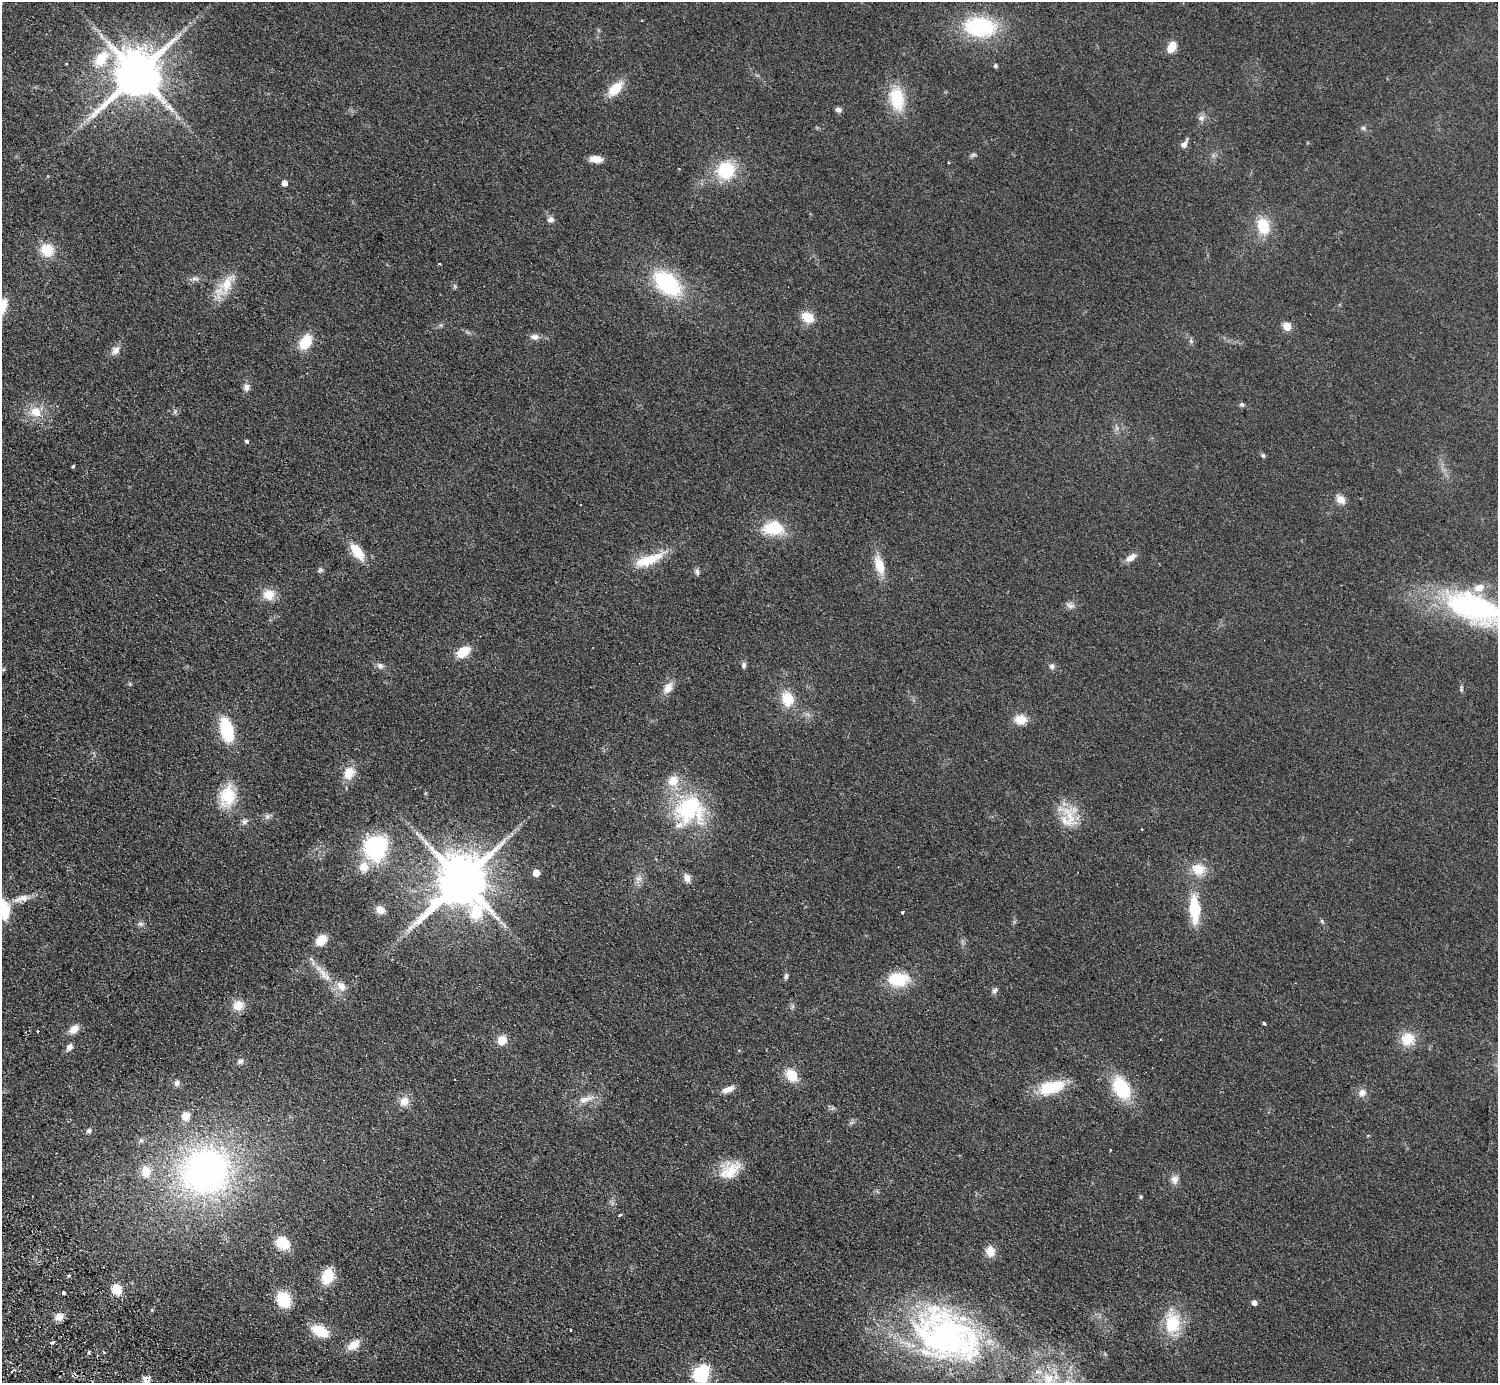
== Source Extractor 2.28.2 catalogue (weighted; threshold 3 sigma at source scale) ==
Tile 7 of 4 x 4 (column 3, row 2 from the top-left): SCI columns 3037-4532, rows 2963-4343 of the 6072 x 6066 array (HDU 1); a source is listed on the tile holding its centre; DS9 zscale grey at full resolution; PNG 1500 x 1385 px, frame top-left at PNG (2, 2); no overlay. Shown black and unused: <1% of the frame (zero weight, under 2 of 3 exposures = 3% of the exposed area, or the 3 px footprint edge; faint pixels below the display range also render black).
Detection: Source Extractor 2.28.2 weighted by HDU 2 'WHT'; one run over the whole footprint, this tile lists its part. Background 0.0639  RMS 0.0091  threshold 0.0409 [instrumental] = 3 sigma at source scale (4.5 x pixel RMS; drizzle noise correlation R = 1.50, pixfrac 1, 0.05/0.05 arcsec/px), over >= 5 px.
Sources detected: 145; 2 inside a brighter object's white glare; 6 cosmic-ray / hot-pixel residue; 1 long thin detection or spike segment (spike, bleed or trail) — not listed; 6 inside a brighter listed object's ellipse — not listed separately; the other 130 listed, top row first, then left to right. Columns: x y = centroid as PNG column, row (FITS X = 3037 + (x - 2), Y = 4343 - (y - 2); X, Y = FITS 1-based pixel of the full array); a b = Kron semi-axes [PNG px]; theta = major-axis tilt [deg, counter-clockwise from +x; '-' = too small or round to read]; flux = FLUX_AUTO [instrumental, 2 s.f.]
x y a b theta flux
980 27 25 16 -6 98
101 36 9 4 -81 2.4
1172 47 11 8 61 13
101 58 21 12 53 26
995 66 5 4 - 1.9
137 73 14 13 - 4900
615 89 19 10 45 19
897 98 28 16 -79 35
838 110 7 6 - 2.8
1201 118 8 8 - 3.8
1363 128 6 6 - 1.7
1184 144 12 6 54 4.1
973 155 10 5 18 1.9
596 159 13 7 -5 8.3
948 163 3 2 - 1.2
726 170 20 19 - 41
284 183 5 5 - 5.8
551 219 9 7 11 3.2
1263 226 17 12 -76 26
47 250 12 11 - 24
439 263 3 3 - 1.5
195 279 12 4 0 3
667 283 30 18 -40 86
226 284 30 16 67 21
808 317 15 11 -33 14
1287 326 5 5 - 28
534 337 10 7 -5 4.5
1191 341 7 5 -46 1.8
305 342 13 9 56 27
115 350 12 9 40 5.6
246 387 9 7 77 4.3
1242 404 6 6 - 1.7
175 411 6 5 - 1.7
36 412 16 14 -19 15
247 441 4 4 - 1.7
1263 455 6 5 - 1.7
73 466 3 3 - 3.6
1341 499 13 9 -43 7.2
773 528 25 17 -3 31
357 552 17 9 -54 23
1131 557 14 7 37 6.5
649 560 40 11 22 27
879 565 27 11 -72 16
320 570 7 5 21 1.7
697 572 9 5 -68 2.3
269 594 15 14 - 12
1070 605 14 7 -18 3.6
1475 608 83 33 -21 190
463 652 13 9 34 20
744 665 7 6 - 2.4
380 666 10 8 -34 3.4
1052 666 8 7 - 2.8
130 684 6 4 -73 1.1
668 688 15 9 58 8.9
1461 688 11 3 -81 1.6
787 698 17 14 -69 21
1020 719 13 10 -5 14
227 730 18 10 -76 60
349 773 16 13 71 14
227 796 26 18 78 32
689 810 41 37 -3 81
1070 816 34 23 -59 25
267 817 8 6 -70 2.4
244 821 8 7 - 3
422 838 7 4 -71 2.2
375 849 26 19 -43 81
364 867 15 14 - 12
1198 869 16 14 -13 17
536 873 5 5 - 12
687 878 8 7 - 6.7
638 879 9 6 6 3.5
461 880 16 14 60 6000
22 898 26 8 16 11
4 909 18 10 -82 35
1194 909 25 10 -87 40
380 910 9 8 - 8.4
902 912 3 3 - 2.1
1322 921 6 4 -48 1.3
141 924 8 6 2 2.2
321 940 10 8 45 18
323 974 21 8 -52 10
786 976 7 5 71 1.9
898 979 21 14 2 37
341 986 13 9 -53 8.4
994 991 8 6 56 2.5
238 1005 11 11 - 12
1264 1023 3 3 - 4.6
74 1029 13 8 39 7.6
37 1031 3 3 - 2.1
1408 1039 17 14 33 18
502 1040 10 8 45 11
69 1047 10 7 51 3.9
240 1061 8 7 - 2.6
792 1075 15 11 -55 17
177 1083 7 7 - 2.5
1051 1087 32 14 15 34
1121 1088 18 12 -61 59
728 1089 15 7 19 6.4
1362 1093 11 10 - 5.5
586 1099 27 8 17 9.7
404 1101 11 10 - 9.8
186 1116 9 8 - 8.6
89 1131 6 5 - 2
1110 1150 2 2 - 0.77
731 1170 26 18 44 22
146 1171 15 12 -89 13
206 1171 51 46 26 330
1174 1179 11 10 - 5.3
1141 1197 4 4 - 1.4
620 1215 4 3 - 4
283 1243 12 9 -34 28
990 1251 9 8 - 12
69 1275 4 3 - 1.4
328 1276 14 11 70 27
117 1289 9 8 - 19
63 1292 3 3 - 5.8
284 1299 13 11 -64 39
1254 1303 5 4 - 5.3
152 1310 4 4 - 0.98
59 1317 8 7 - 8.1
1172 1323 30 20 89 34
320 1331 15 9 -25 30
946 1336 82 55 -27 280
53 1342 6 3 19 2.5
353 1345 15 9 38 12
88 1353 3 3 - 3.1
700 1375 7 6 - 150
1048 1379 17 16 - 21
147 1380 9 8 - 5.4
92 1382 3 2 - 1.1
Overlapping masked pixels (flux is a lower limit): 1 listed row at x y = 147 1380
Isophote crosses this tile's border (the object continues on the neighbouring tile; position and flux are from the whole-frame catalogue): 4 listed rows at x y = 1475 608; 4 909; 147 1380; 92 1382